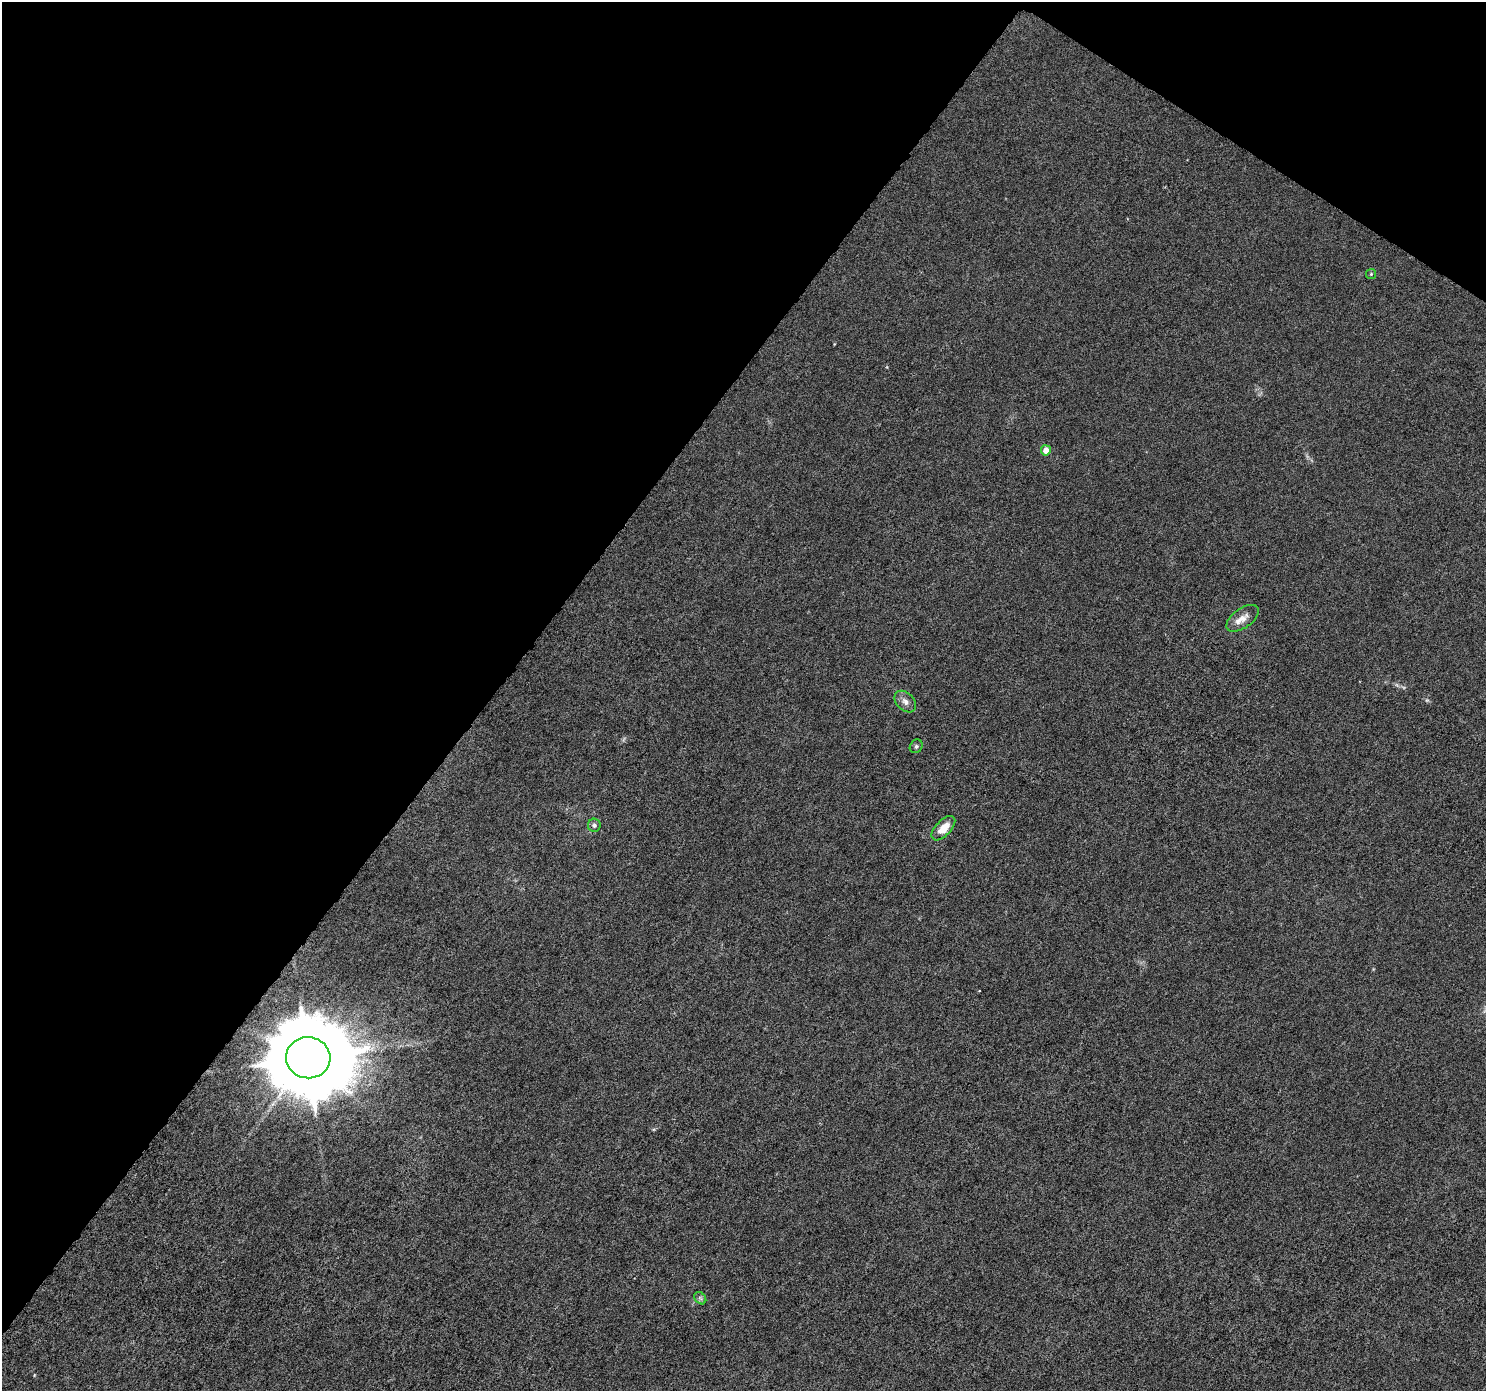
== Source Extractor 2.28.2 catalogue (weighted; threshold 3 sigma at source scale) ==
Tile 2 of 4 x 4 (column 2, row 1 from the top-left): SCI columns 1486-2969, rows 4357-5745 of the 5947 x 5998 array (HDU 1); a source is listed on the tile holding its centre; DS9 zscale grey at full resolution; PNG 1488 x 1393 px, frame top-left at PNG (2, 2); each listed source drawn as its Kron ellipse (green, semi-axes under 4 px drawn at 4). Shown black and unused: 37% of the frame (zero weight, under 5 of 9 exposures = <1% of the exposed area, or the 3 px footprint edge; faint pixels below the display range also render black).
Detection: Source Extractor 2.28.2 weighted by HDU 2 'WHT'; one run over the whole footprint, this tile lists its part. Background 8.71e-04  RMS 0.0014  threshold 0.0059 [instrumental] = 3 sigma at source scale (4.09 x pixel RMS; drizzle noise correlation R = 1.36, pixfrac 0.8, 0.0396/0.0396 arcsec/px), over >= 5 px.
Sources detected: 9; all 9 listed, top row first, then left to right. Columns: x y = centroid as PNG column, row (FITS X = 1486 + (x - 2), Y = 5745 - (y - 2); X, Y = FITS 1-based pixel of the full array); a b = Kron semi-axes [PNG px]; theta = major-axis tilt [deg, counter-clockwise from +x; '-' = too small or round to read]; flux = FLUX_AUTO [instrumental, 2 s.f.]
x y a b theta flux
1371 274 5 5 - 0.17
1046 450 5 5 - 1.3
1242 618 18 9 35 1.2
905 702 12 8 -46 0.77
916 746 7 6 - 0.27
594 825 6 6 - 0.37
943 828 15 7 46 1.8
308 1058 22 20 -5 2300
700 1298 7 5 -46 0.3
Overlapping masked pixels (flux is a lower limit): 1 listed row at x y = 308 1058